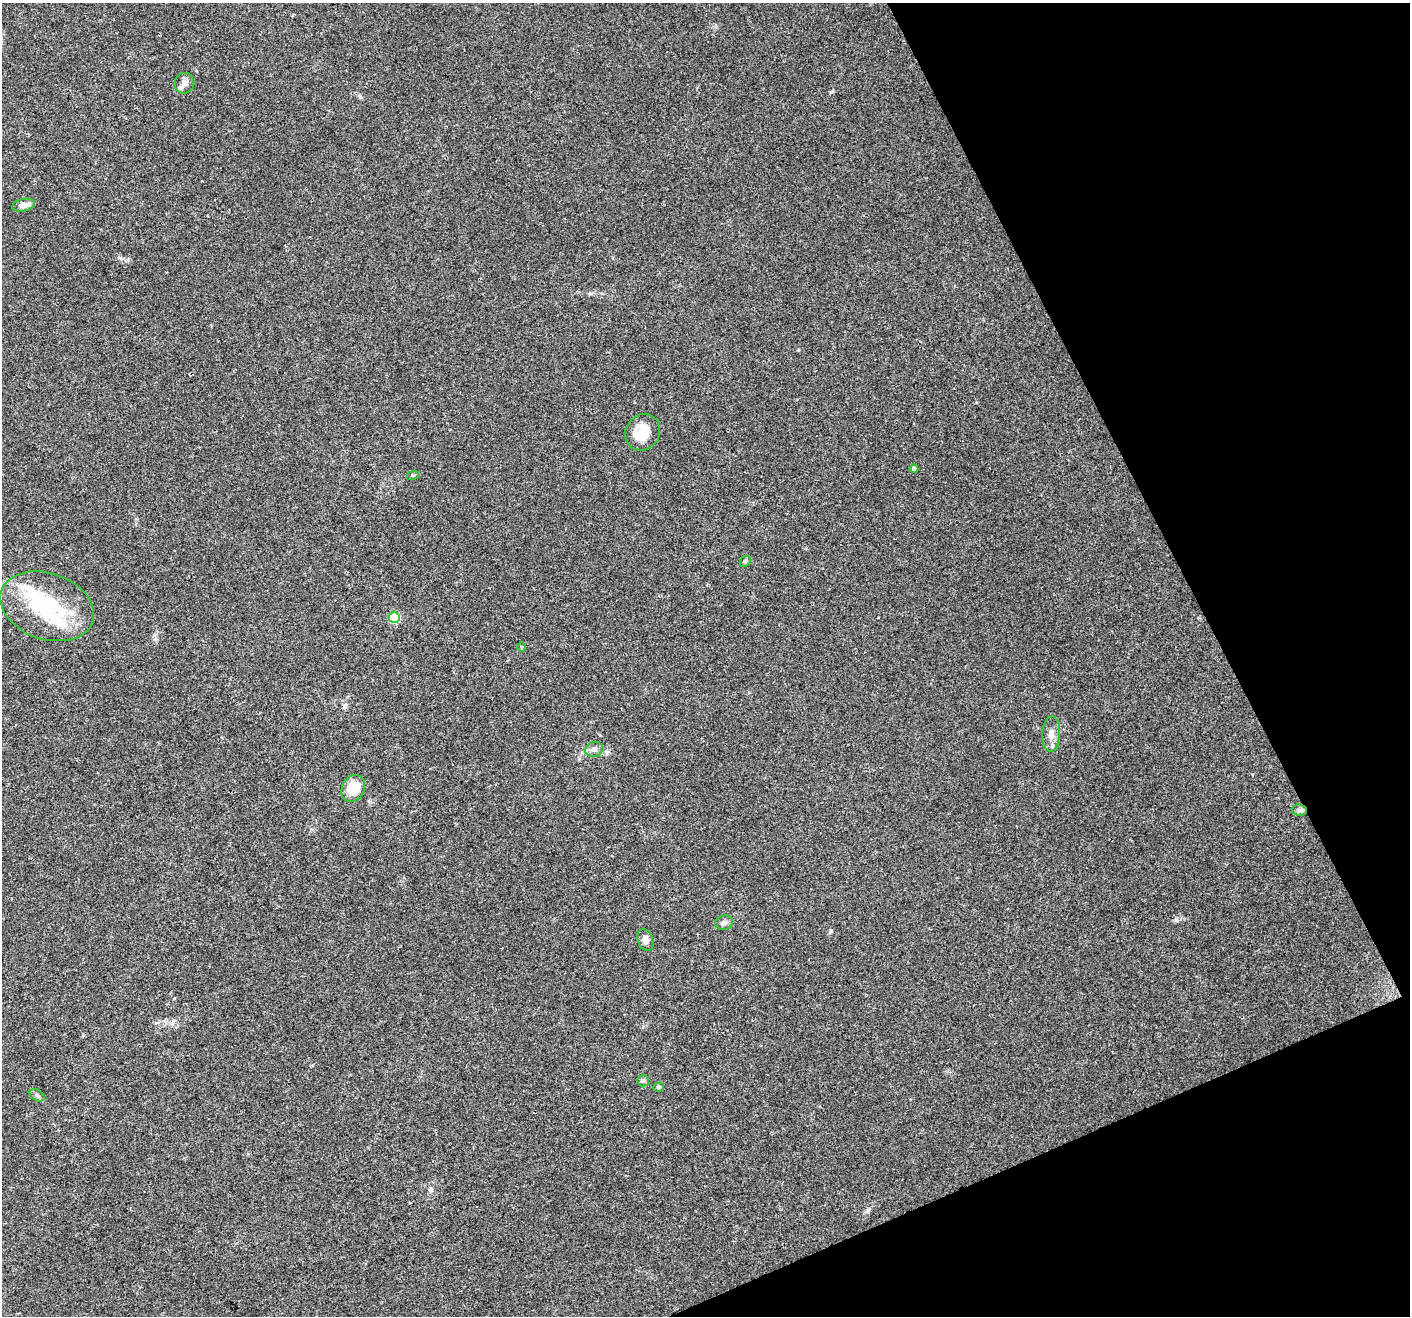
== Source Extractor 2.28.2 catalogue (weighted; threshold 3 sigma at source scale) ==
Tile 12 of 4 x 4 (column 4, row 3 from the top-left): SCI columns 4291-5698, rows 1534-2847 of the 5761 x 5639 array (HDU 1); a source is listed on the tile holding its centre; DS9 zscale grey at full resolution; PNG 1412 x 1318 px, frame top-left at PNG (2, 3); each listed source drawn as its Kron ellipse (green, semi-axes under 4 px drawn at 4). Shown black and unused: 21% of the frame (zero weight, under 3 of 4 exposures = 7% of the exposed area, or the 3 px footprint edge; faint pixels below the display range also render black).
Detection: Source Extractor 2.28.2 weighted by HDU 2 'WHT'; one run over the whole footprint, this tile lists its part. Background 0.0499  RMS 0.0041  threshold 0.0185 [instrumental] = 3 sigma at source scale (4.5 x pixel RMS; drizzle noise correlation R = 1.50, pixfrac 1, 0.0396/0.0396 arcsec/px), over >= 5 px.
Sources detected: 22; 4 inside a brighter listed object's ellipse — not listed separately; the other 18 listed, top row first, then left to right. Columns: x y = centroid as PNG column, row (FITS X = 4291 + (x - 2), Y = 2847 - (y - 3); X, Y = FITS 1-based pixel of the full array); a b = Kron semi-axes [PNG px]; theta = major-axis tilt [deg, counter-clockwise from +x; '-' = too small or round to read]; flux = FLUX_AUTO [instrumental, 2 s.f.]
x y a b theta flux
184 83 10 10 - 2
24 205 11 6 12 2.7
643 432 19 17 55 8.4
914 469 4 4 - 1.2
413 475 6 4 17 0.45
745 561 6 5 - 0.67
47 606 48 33 -19 38
394 617 5 5 - 21
521 647 5 3 - 0.34
1051 734 18 9 89 3.4
594 749 9 7 16 1.8
353 788 14 11 60 9.2
1299 810 8 5 -11 0.99
724 923 9 7 18 1.4
645 940 11 7 -70 2
643 1081 6 5 - 0.75
659 1087 5 4 - 0.5
37 1095 8 5 -30 1.1
Unlisted compact peaks at least as high as the median listed source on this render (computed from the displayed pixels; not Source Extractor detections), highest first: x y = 831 931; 1176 920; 831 92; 431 1189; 360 96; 868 1210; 120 258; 344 707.